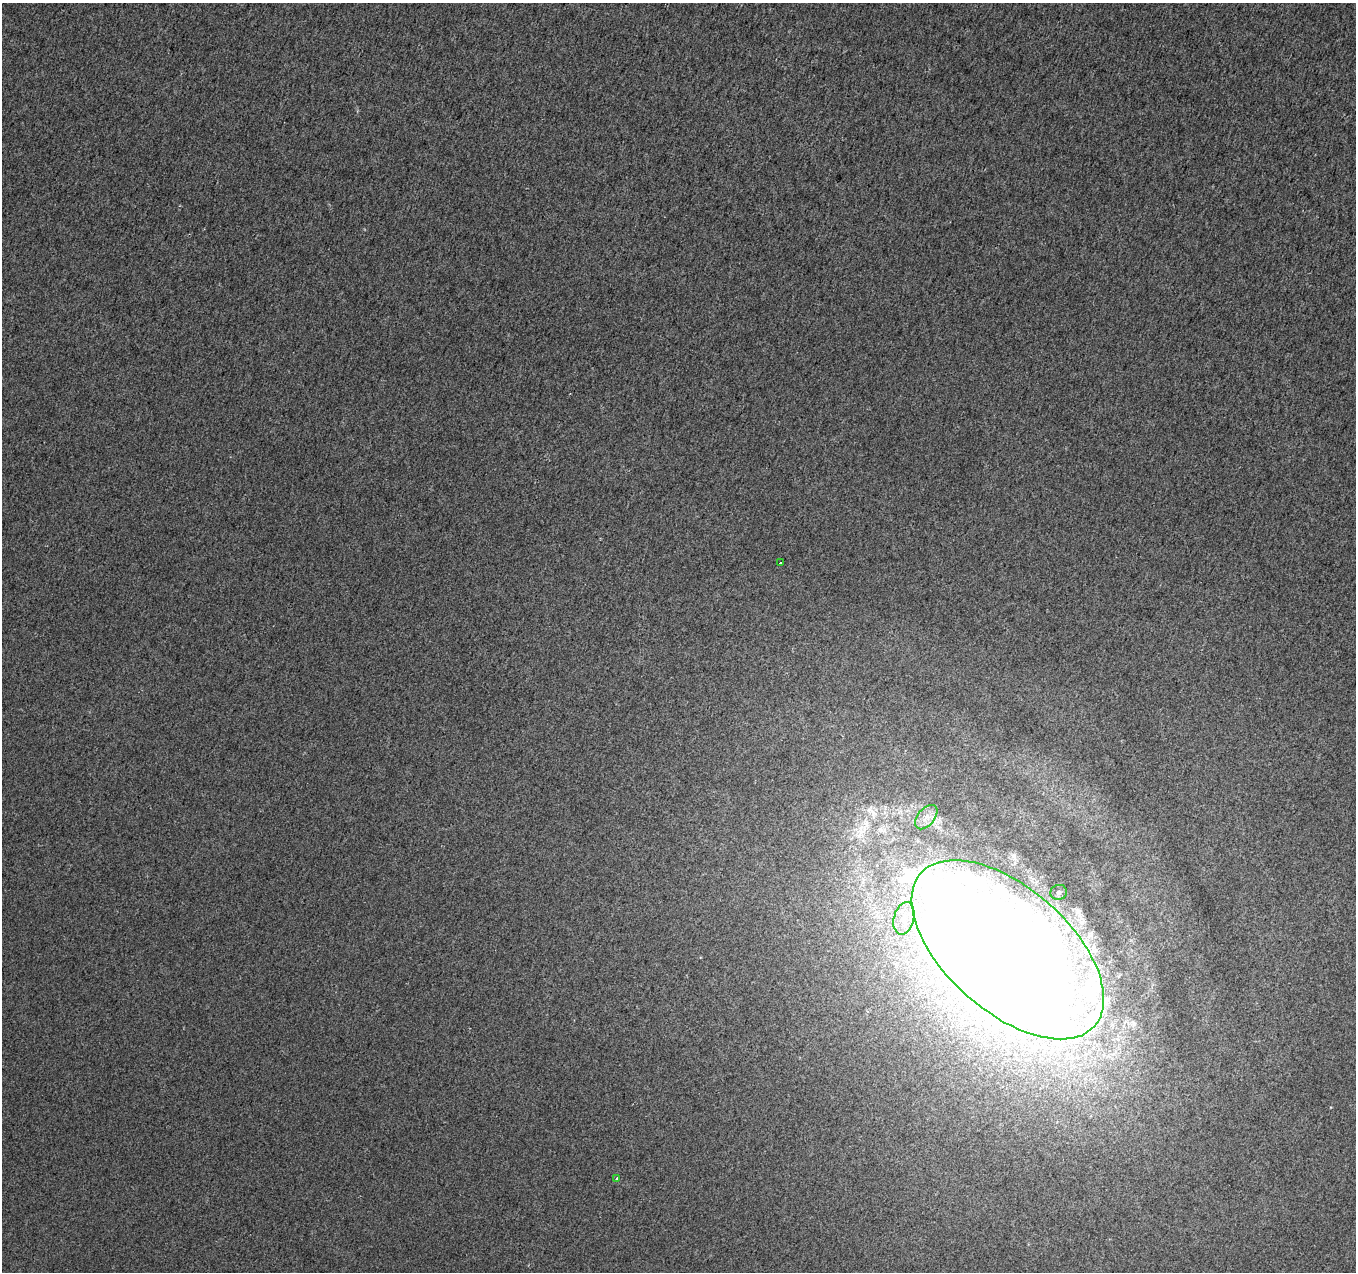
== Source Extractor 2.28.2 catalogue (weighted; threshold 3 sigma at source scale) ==
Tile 10 of 4 x 4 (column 2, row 3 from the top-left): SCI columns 1365-2718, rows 1485-2754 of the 5441 x 5596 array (HDU 1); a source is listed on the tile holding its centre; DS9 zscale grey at full resolution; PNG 1358 x 1274 px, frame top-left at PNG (2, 3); each listed source drawn as its Kron ellipse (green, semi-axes under 4 px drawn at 4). Shown black and unused: <1% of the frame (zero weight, under 2 of 3 exposures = <1% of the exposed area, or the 3 px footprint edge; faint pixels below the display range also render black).
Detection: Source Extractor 2.28.2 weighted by HDU 2 'WHT'; one run over the whole footprint, this tile lists its part. Background 0.0146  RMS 0.01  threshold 0.0459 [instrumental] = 3 sigma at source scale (4.5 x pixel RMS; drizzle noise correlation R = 1.50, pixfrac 1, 0.0396/0.0396 arcsec/px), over >= 5 px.
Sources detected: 9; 1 inside a brighter object's white glare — neither listed nor drawn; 2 inside a brighter listed object's ellipse — not listed separately; the other 6 listed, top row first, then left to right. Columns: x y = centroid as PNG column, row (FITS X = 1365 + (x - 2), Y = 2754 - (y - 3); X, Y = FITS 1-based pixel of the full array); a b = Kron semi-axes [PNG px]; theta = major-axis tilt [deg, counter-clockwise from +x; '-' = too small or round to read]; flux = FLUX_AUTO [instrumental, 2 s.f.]
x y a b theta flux
780 563 3 3 - 3.1
926 817 14 8 50 8.2
1059 892 8 7 - 4.1
904 918 16 10 77 14
1008 950 116 62 -41 5700
617 1179 4 3 - 4.4